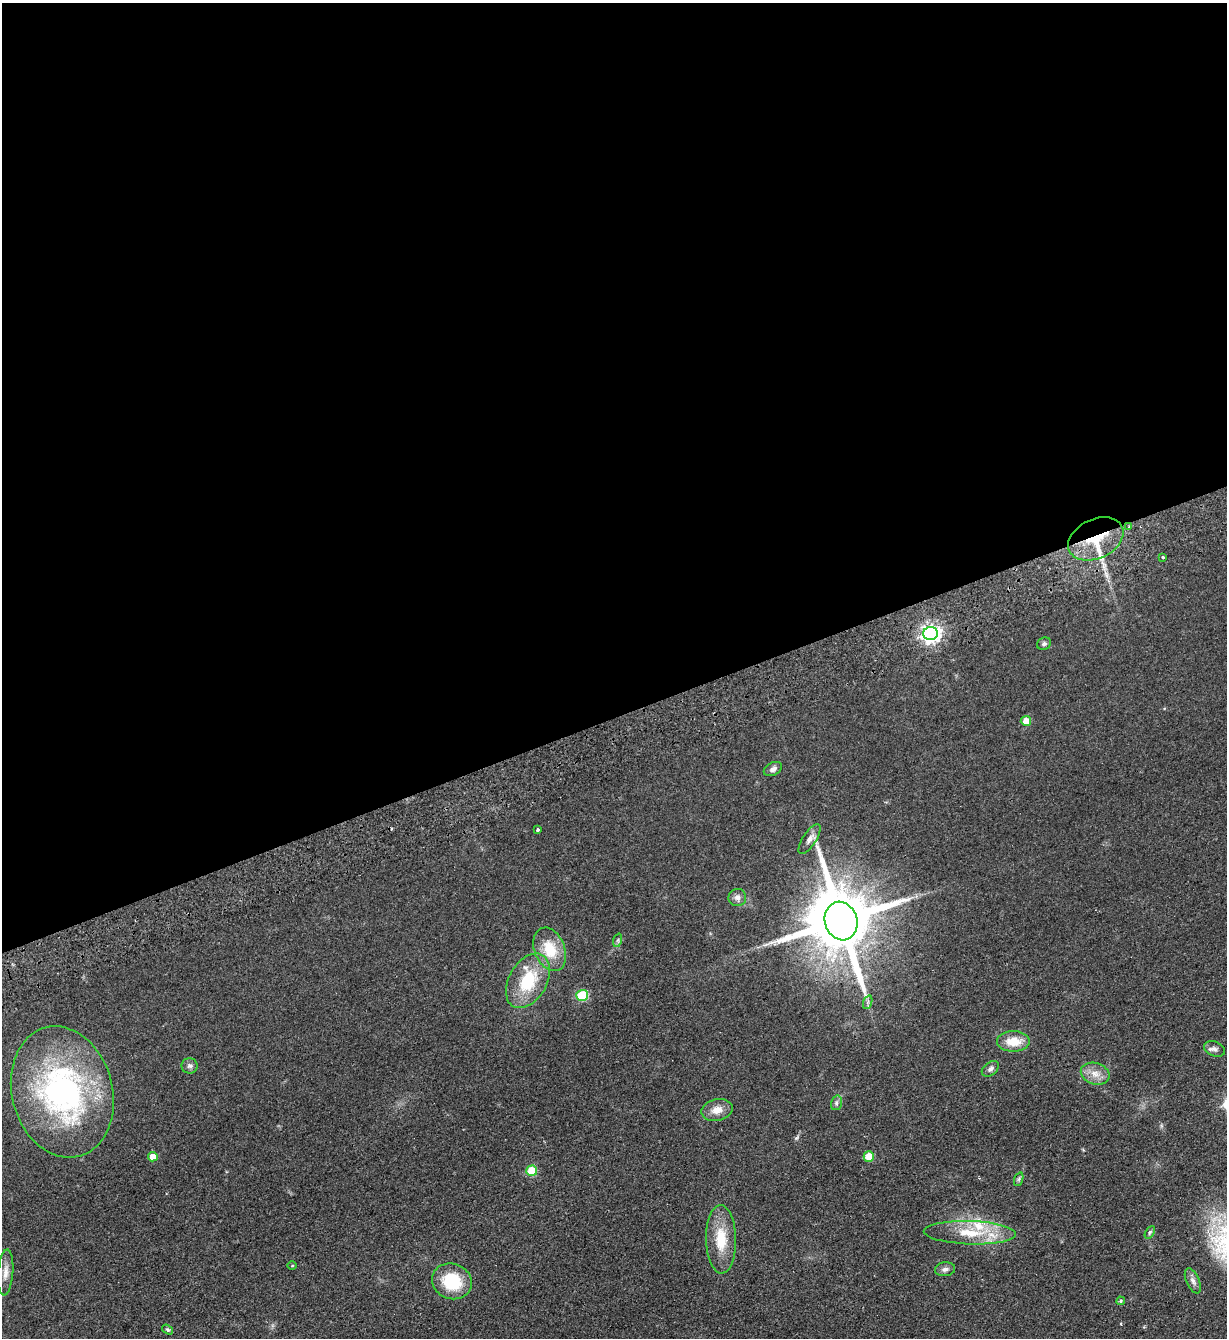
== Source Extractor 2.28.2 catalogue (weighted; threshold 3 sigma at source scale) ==
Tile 2 of 4 x 4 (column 2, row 1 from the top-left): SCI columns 1522-2746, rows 4062-5397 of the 5367 x 5452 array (HDU 1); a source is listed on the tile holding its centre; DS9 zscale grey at full resolution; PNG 1229 x 1340 px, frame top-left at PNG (2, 3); each listed source drawn as its Kron ellipse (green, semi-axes under 4 px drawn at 4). Shown black and unused: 54% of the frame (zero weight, under 2 of 3 exposures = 3% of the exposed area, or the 3 px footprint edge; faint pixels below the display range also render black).
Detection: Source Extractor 2.28.2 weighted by HDU 2 'WHT'; one run over the whole footprint, this tile lists its part. Background 0.0637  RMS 0.0093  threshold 0.0417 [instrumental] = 3 sigma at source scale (4.5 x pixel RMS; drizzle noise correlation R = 1.50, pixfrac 1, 0.05/0.05 arcsec/px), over >= 5 px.
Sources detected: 42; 1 cosmic-ray / hot-pixel residue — neither listed nor drawn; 3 inside a brighter listed object's ellipse — not listed separately; the other 38 listed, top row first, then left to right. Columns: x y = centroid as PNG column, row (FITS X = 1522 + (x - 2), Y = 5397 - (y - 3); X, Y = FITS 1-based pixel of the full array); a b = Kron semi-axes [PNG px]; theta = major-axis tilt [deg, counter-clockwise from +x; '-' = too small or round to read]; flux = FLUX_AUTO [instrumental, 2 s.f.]
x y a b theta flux
1129 527 3 3 - 1.5
1096 539 29 19 26 35
1163 557 3 2 - 0.96
930 634 7 6 - 390
1044 644 7 6 - 2.1
1026 721 5 5 - 9.8
773 769 10 6 26 3.4
537 829 3 3 - 3.1
809 839 17 7 56 5.1
737 897 9 8 - 3.8
841 921 19 16 -71 9600
618 940 7 4 72 1.6
550 949 23 15 -67 26
528 981 29 19 60 43
582 995 6 5 - 50
868 1002 7 4 71 1.9
1013 1041 16 10 0 16
1215 1049 11 7 -23 3.5
190 1066 8 7 - 2.8
990 1069 10 6 39 2.9
1095 1074 14 10 -17 9
62 1092 66 50 -75 220
836 1103 7 5 74 2.2
717 1110 16 10 12 9.5
153 1157 5 4 - 13
869 1157 5 5 - 23
532 1171 5 5 - 31
1019 1179 7 4 71 1.6
1150 1232 7 4 59 1.5
970 1233 46 11 -2 32
721 1239 34 15 -89 27
292 1266 5 3 - 0.84
945 1269 10 7 7 3.2
6 1272 23 7 86 7.4
452 1281 20 17 -22 39
1193 1281 13 6 -66 4.2
1121 1301 4 4 - 1.4
168 1329 6 4 -34 1.3
Overlapping masked pixels (flux is a lower limit): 2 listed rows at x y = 1096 539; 841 921